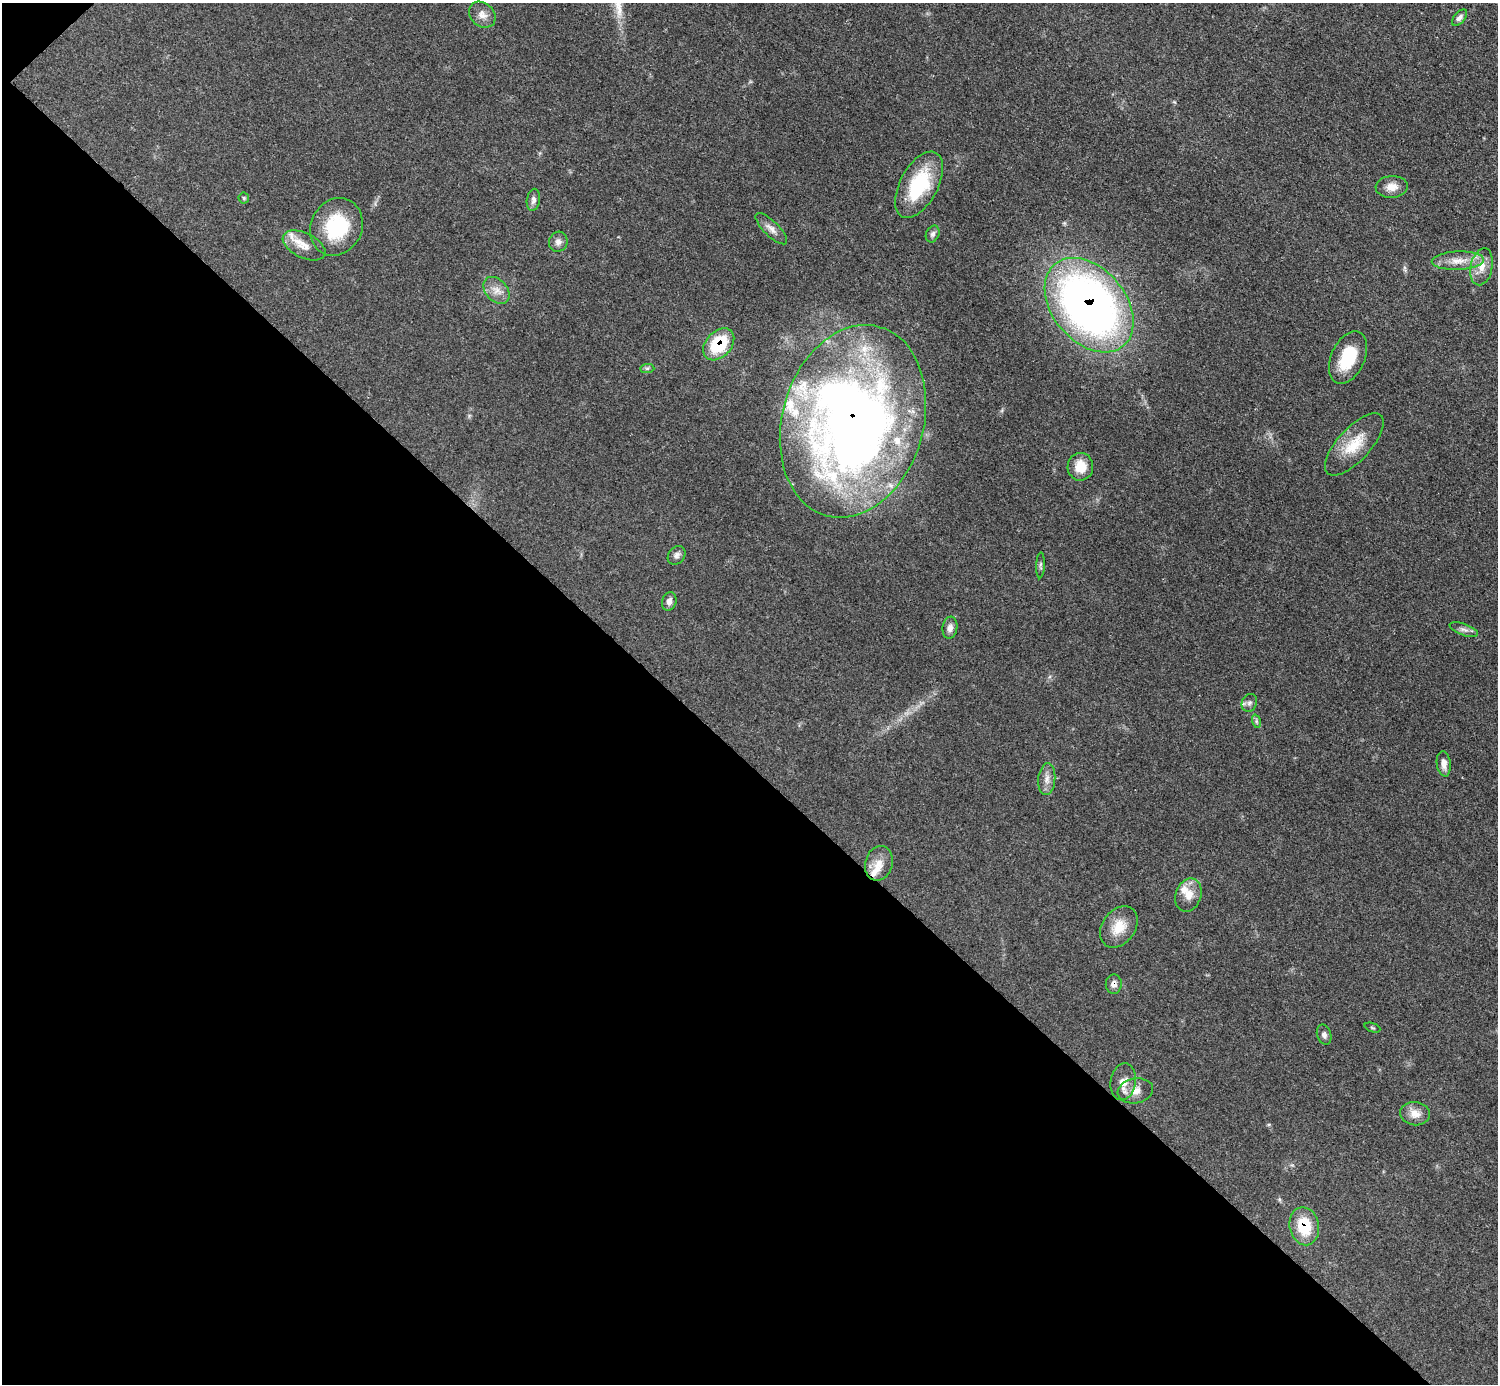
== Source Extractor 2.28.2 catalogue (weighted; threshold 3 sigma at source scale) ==
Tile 9 of 4 x 4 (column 1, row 3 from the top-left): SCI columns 6-1501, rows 1687-3068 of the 5993 x 5993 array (HDU 1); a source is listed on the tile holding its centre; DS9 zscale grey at full resolution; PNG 1500 x 1386 px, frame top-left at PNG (2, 3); each listed source drawn as its Kron ellipse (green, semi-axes under 4 px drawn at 4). Shown black and unused: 45% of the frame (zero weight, under 3 of 5 exposures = <1% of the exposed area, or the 3 px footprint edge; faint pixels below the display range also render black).
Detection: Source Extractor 2.28.2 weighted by HDU 2 'WHT'; one run over the whole footprint, this tile lists its part. Background 0.0503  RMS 0.0062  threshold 0.0278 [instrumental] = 3 sigma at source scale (4.5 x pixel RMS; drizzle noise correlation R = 1.50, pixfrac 1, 0.05/0.05 arcsec/px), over >= 5 px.
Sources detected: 48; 1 inside a brighter object's white glare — neither listed nor drawn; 7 inside a brighter listed object's ellipse — not listed separately; the other 40 listed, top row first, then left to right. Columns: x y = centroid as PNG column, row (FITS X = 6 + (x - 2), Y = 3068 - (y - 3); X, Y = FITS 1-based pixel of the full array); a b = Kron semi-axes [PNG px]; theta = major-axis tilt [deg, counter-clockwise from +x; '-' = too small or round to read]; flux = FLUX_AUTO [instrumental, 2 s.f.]
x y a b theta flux
482 15 14 11 -41 5.1
1459 18 10 5 50 2.3
919 185 36 19 62 37
1392 187 16 11 4 6.1
244 198 5 5 - 0.93
533 200 11 6 81 2.4
336 227 29 25 64 38
771 229 21 7 -44 4.3
933 234 9 6 65 2
558 242 10 9 - 3.1
304 245 23 12 -26 8.3
1458 261 26 9 2 9.1
1482 267 19 11 78 7.8
496 290 15 11 -48 6
1089 305 53 36 -50 400
719 344 18 12 47 31
1348 358 28 16 65 26
647 368 7 4 1 1.2
853 421 98 70 74 600
1354 444 39 16 47 19
1080 467 14 13 - 10
677 555 10 8 51 2.4
1040 565 13 4 88 1.3
669 601 9 7 74 2.9
950 628 11 7 83 3.2
1464 630 15 6 -19 2.6
1249 703 9 7 64 2.2
1256 721 7 4 -72 1.2
1444 764 13 7 -83 3.9
1047 779 16 8 85 4.5
879 863 17 13 72 8.2
1188 895 17 12 70 7.8
1119 927 22 16 54 12
1114 984 10 8 89 2.9
1372 1028 8 2 -21 0.68
1324 1035 10 7 -71 2.1
1123 1082 18 12 80 7.5
1135 1091 18 12 10 6.7
1415 1114 15 11 -7 6.4
1304 1226 19 14 -77 21
Overlapping masked pixels (flux is a lower limit): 5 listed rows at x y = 1089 305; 719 344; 853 421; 1114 984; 1304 1226